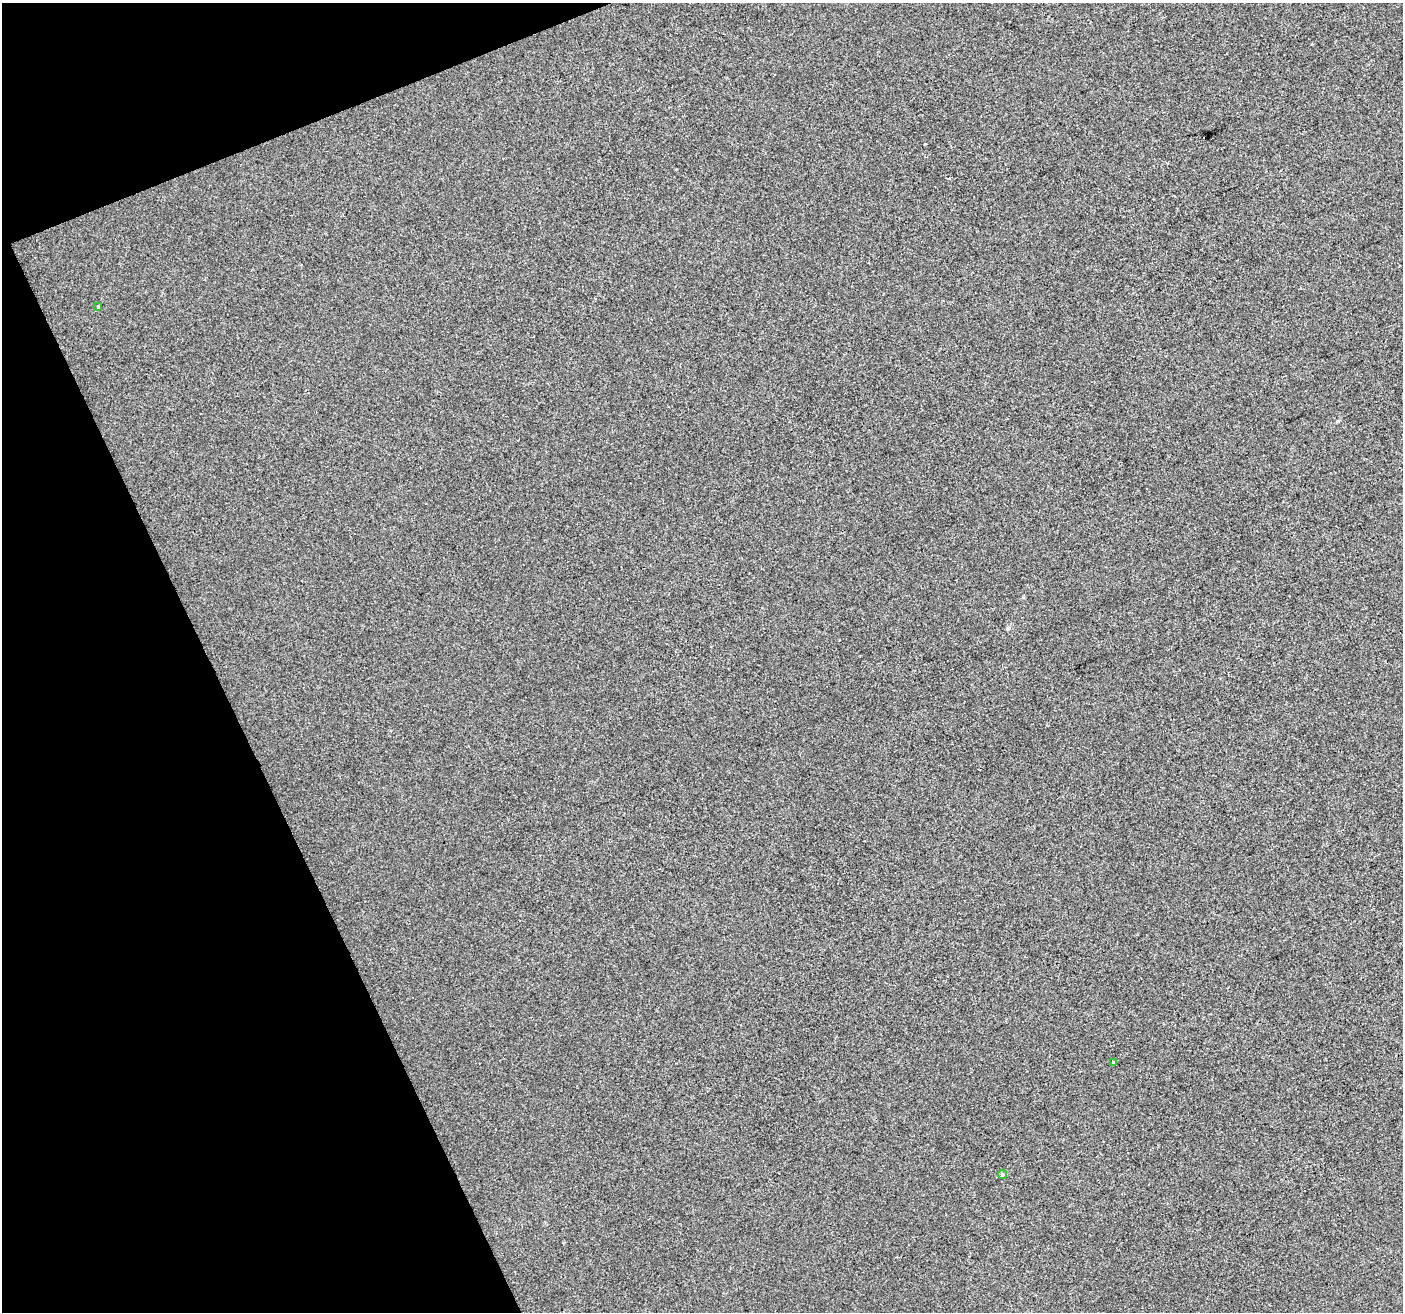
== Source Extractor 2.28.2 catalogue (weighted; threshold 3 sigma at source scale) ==
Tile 5 of 4 x 4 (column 1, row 2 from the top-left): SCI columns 2-1402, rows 2759-4068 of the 5606 x 5460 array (HDU 1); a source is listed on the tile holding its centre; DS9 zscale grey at full resolution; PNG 1405 x 1314 px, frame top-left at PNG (2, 3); each listed source drawn as its Kron ellipse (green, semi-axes under 4 px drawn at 4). Shown black and unused: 19% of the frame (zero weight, under 2 of 3 exposures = <1% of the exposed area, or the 3 px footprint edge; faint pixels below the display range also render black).
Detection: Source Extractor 2.28.2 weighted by HDU 2 'WHT'; one run over the whole footprint, this tile lists its part. Background 3.67e-04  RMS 0.0056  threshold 0.0251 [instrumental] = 3 sigma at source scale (4.5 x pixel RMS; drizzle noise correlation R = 1.50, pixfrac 1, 0.0396/0.0396 arcsec/px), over >= 5 px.
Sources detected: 3; all 3 listed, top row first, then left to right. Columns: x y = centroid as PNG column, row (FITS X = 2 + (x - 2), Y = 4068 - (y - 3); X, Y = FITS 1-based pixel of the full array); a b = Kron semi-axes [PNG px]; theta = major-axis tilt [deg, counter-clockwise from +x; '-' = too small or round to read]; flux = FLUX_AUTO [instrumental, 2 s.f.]
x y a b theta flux
98 307 4 3 - 1.4
1113 1063 3 3 - 2.5
1002 1175 4 4 - 1.5